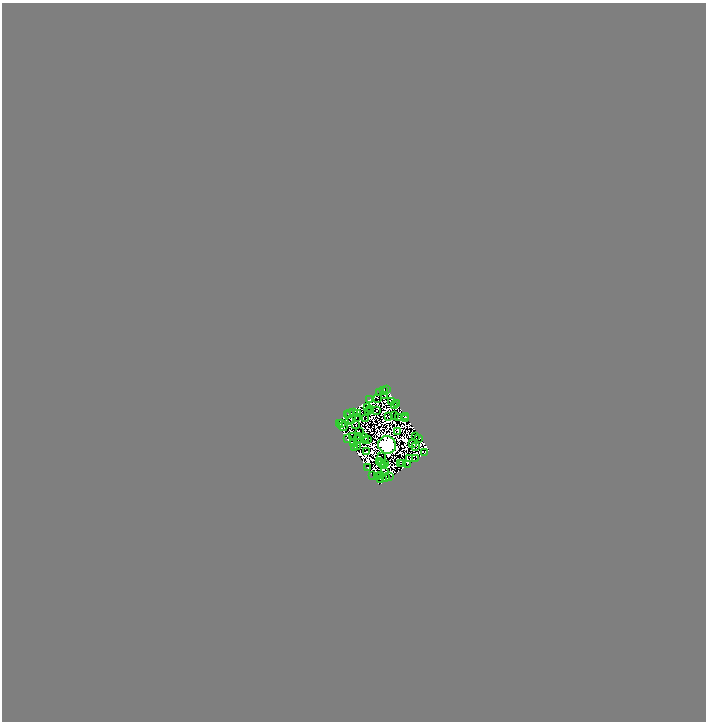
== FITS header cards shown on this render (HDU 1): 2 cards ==
NAXIS1  =                 1408
NAXIS2  =                 1439

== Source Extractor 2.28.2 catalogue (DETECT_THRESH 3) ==
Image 1408 x 1439 px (HDU 1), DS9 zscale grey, zoomed out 1/2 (1 PNG px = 2 x 2 image px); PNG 708 x 724 px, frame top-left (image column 1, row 1438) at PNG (2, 3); each listed source drawn as its Kron ellipse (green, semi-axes under 4 px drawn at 4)
Background 0.55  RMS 2.4e-04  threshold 7.31e-04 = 3 sigma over >= 5 px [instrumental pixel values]
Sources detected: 238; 170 cannot appear on this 1/2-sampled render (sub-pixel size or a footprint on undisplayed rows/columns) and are neither listed nor drawn; the other 68 listed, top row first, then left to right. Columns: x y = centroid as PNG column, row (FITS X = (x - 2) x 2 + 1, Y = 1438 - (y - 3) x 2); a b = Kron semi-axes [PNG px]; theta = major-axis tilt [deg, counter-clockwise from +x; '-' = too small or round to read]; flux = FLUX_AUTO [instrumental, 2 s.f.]
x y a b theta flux
387 389 2 1 - 23
383 390 3 2 - 70
380 392 2 1 - 13
385 395 3 1 - 12
378 398 3 1 - 5.4
369 400 2 1 - 50
392 402 2 1 - 13
397 404 4 1 - 18
394 405 2 1 - 12
368 408 3 1 - 25
371 410 2 1 - 45
368 411 2 1 - 1.3
376 411 2 1 - 3.3
349 413 2 2 - 170
354 413 2 2 - 39
358 413 2 1 - 23
348 414 3 2 - 110
388 416 2 1 - 17
395 416 3 1 - 25
398 417 3 2 - 15
405 417 2 1 - 12
356 418 2 1 - 45
351 419 3 1 - 37
366 419 2 1 - 30
406 419 2 1 - 22
349 421 2 1 - 0.25
339 423 3 1 - 37
341 423 2 1 - 2
356 425 2 1 - 11
343 427 4 1 - 47
359 431 2 1 - 0.2
398 432 2 2 - 3.8
353 436 2 1 - 8.6
358 436 3 2 - 0.8
415 437 3 2 - 100
364 438 4 2 - 20
418 438 2 1 - 3.7
347 439 2 1 - 2.4
358 439 3 1 - 29
360 439 3 1 - 16
368 439 2 1 - 8.8
366 441 2 1 - 2.8
353 443 3 1 - 61
413 444 3 1 - 83
387 445 9 8 - 180000
357 446 2 1 - 1.2
416 446 2 1 - 2.6
354 448 4 2 - 5.3
367 451 3 1 - 7.2
425 452 2 1 - 20
382 457 2 1 - 7.8
410 459 2 1 - 34
416 459 2 1 - 15
379 461 2 1 - 6
381 463 2 1 - 18
400 463 2 1 - 31
403 463 2 2 - 14
384 464 2 1 - 12
408 464 2 1 - 0.76
384 465 2 1 - 5.1
367 467 2 1 - 20
384 472 2 1 - 23
373 475 2 1 - 3.5
381 475 2 1 - 30
378 476 3 2 - 31
390 477 2 1 - 7.3
386 478 2 1 - 36
381 479 3 1 - 19
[170 sub-pixel or undisplayed-footprint detections neither listed nor drawn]